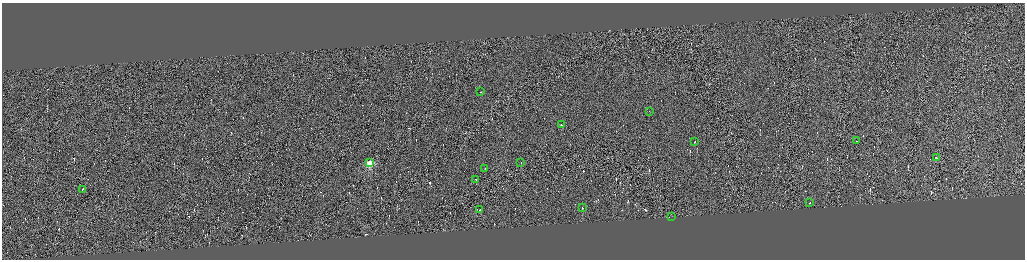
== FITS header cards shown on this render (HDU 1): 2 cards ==
NAXIS1  =                 4092
NAXIS2  =                 1030

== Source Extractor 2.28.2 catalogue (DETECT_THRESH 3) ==
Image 4092 x 1030 px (HDU 1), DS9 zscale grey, zoomed out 1/4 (1 PNG px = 4 x 4 image px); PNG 1027 x 262 px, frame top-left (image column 4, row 1030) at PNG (2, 3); each listed source drawn as its Kron ellipse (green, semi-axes under 4 px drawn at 4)
Background 0.177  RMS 4.2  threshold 12.7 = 3 sigma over >= 5 px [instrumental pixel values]
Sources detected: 393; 378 cannot appear on this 1/4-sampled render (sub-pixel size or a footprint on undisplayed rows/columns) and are neither listed nor drawn; the other 15 listed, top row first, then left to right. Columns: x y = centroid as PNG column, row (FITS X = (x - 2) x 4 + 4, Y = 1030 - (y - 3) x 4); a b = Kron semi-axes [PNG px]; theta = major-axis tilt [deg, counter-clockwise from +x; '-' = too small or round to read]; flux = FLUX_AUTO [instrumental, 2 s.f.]
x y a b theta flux
480 92 2 1 - 9000
649 112 2 1 - 32000
561 125 3 1 - 39000
856 141 2 1 - 8800
694 142 2 1 - 21000
936 158 2 1 - 17000
369 163 3 2 - 130000
521 163 2 1 - 15000
485 169 2 1 - 16000
476 180 2 1 - 59000
82 190 3 1 - 26000
810 203 2 1 - 28000
582 208 2 1 - 25000
479 210 2 1 - 64000
671 217 2 1 - 270
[378 sub-pixel or undisplayed-footprint detections neither listed nor drawn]